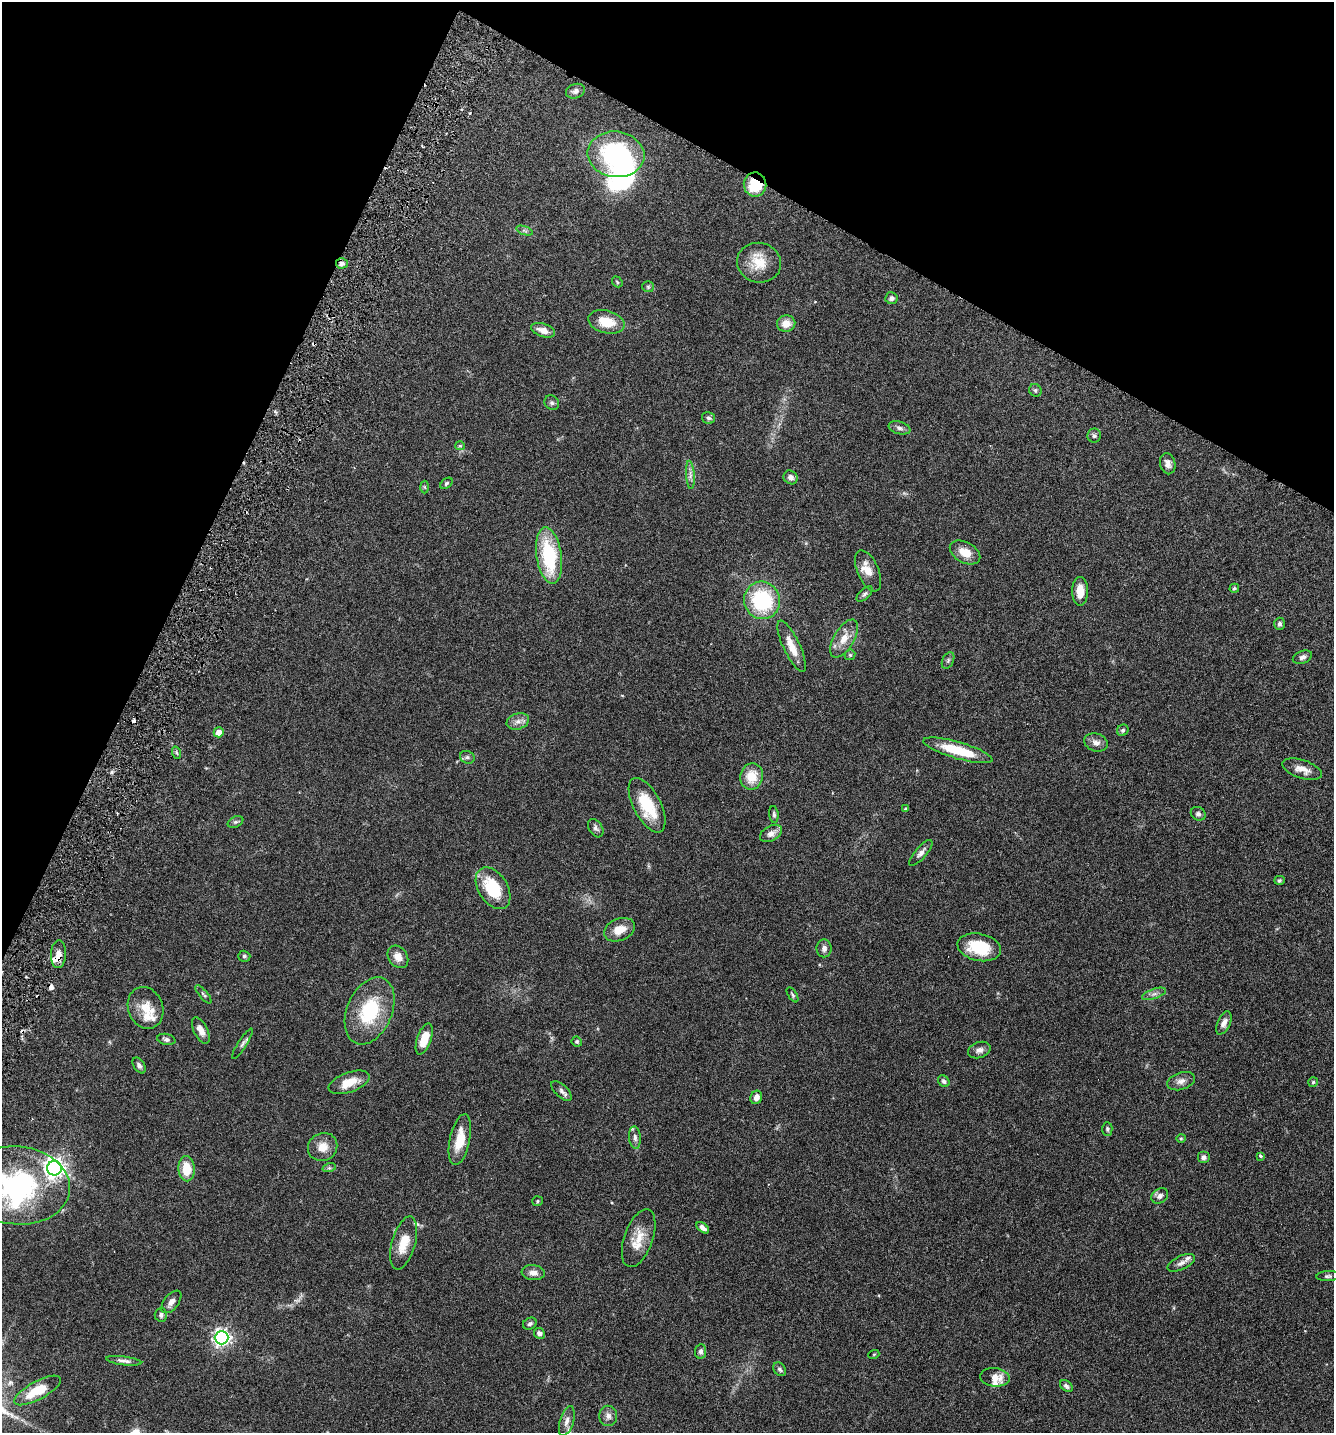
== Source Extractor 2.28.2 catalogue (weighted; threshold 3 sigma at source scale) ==
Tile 2 of 4 x 4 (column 2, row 1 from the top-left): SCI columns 1535-2866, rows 4328-5758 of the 5866 x 5789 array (HDU 1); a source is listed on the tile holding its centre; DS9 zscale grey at full resolution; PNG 1336 x 1435 px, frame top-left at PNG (2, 2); each listed source drawn as its Kron ellipse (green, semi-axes under 4 px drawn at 4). Shown black and unused: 24% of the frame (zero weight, under 3 of 6 exposures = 3% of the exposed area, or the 3 px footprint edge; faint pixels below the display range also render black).
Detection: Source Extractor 2.28.2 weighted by HDU 2 'WHT'; one run over the whole footprint, this tile lists its part. Background 0.0537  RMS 0.0032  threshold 0.0129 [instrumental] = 3 sigma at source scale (4.09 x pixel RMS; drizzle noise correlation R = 1.36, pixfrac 0.8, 0.05/0.05 arcsec/px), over >= 5 px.
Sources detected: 132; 2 inside a brighter object's white glare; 6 cosmic-ray / hot-pixel residue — neither listed nor drawn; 11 inside a brighter listed object's ellipse — not listed separately; the other 113 listed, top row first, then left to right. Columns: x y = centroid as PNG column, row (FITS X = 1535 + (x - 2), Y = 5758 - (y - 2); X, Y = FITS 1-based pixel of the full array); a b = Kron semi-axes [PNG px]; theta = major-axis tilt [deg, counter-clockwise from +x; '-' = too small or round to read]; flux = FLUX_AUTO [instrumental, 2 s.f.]
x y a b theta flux
575 91 9 7 19 1.1
616 154 28 23 -8 33
755 185 12 11 - 10
524 230 9 3 -19 0.58
342 263 6 5 - 1.1
759 263 22 20 -12 6.7
617 282 6 4 -49 0.37
648 287 5 5 - 0.45
891 298 6 6 - 1
606 322 18 11 -15 6.3
786 323 9 8 - 3
543 330 12 6 -18 2.5
1035 390 6 6 - 0.58
552 403 8 6 -44 0.7
708 418 7 5 -15 0.6
899 428 11 6 -15 0.94
1094 436 7 7 - 0.68
460 446 5 4 - 0.35
1168 464 10 7 -78 1.6
690 475 14 4 -86 1.1
791 477 7 6 - 1.2
446 483 7 4 40 0.51
425 487 6 4 -88 0.35
965 552 16 10 -29 4
549 556 28 12 -82 21
868 571 22 10 -66 3.5
1234 588 5 4 - 0.51
1080 591 14 8 89 3.9
865 594 10 5 42 0.72
762 600 19 18 - 23
1279 624 6 5 - 0.73
844 639 21 10 60 3.6
792 646 28 8 -65 4
850 655 6 5 - 0.44
1302 657 10 6 20 0.96
948 660 9 5 64 0.65
518 721 11 8 17 1.6
1123 730 6 5 - 0.56
219 732 5 5 - 3
1096 742 12 9 -18 1.7
958 750 36 8 -16 11
177 753 6 4 -70 0.42
467 757 7 6 - 0.65
1302 769 21 9 -18 3
752 777 13 11 77 5.8
647 805 30 13 -62 12
905 809 3 3 - 0.48
774 814 8 4 -84 0.58
1198 814 8 6 -30 0.79
235 822 8 5 26 0.59
596 828 10 6 -57 0.89
771 833 12 7 29 1.9
921 853 16 5 49 1.3
1279 880 5 4 - 0.4
493 888 23 14 -58 13
620 930 16 11 21 3.7
979 947 22 13 -12 11
824 948 9 7 90 1.2
58 954 14 7 87 2.2
244 956 6 5 - 0.51
398 957 12 9 -53 2.3
203 994 11 4 -50 0.6
1154 994 13 5 19 1
793 995 8 4 -57 0.46
146 1008 21 17 -69 5
370 1011 35 22 66 18
1224 1023 12 6 66 1.5
201 1030 14 6 -64 2.2
166 1039 9 5 -12 0.82
424 1039 16 7 71 5.6
577 1042 5 4 - 0.45
242 1044 18 4 57 0.96
979 1050 11 8 18 1.4
139 1065 9 5 -57 0.83
944 1081 6 5 - 0.66
1181 1081 14 8 18 1.7
349 1082 21 10 20 5.2
1313 1082 5 5 - 0.43
562 1091 13 6 -44 1.1
756 1097 7 5 67 1.3
1107 1129 7 5 -88 0.5
635 1138 11 6 -85 1.2
1181 1138 4 4 - 0.32
460 1140 26 10 78 6.6
323 1147 15 14 - 3.4
1261 1156 4 3 - 0.78
1204 1157 6 6 - 0.8
54 1168 7 7 - 180
329 1168 7 4 18 0.54
187 1169 12 8 -88 5.9
17 1185 53 39 -6 42
1160 1196 9 7 35 1.2
538 1201 5 5 - 0.42
703 1228 7 4 -39 1.4
639 1238 30 14 70 5.4
404 1243 27 12 74 5.2
1181 1263 14 7 26 1.4
533 1273 11 7 -7 1.7
1328 1276 11 5 3 0.68
171 1302 13 7 52 1.6
161 1315 6 6 - 0.84
530 1324 7 5 30 0.7
539 1333 5 5 - 0.82
222 1338 7 6 - 110
701 1351 7 5 84 0.89
874 1354 5 3 - 0.27
124 1361 17 4 -7 1.2
780 1369 7 5 -56 0.69
995 1377 15 9 -6 3.4
1066 1386 7 5 -38 0.79
37 1390 26 9 29 8.1
608 1416 10 9 - 1.5
567 1421 15 7 74 1.8
Overlapping masked pixels (flux is a lower limit): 3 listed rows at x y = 755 185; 342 263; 58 954
Isophote crosses this tile's border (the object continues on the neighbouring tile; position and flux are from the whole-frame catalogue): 1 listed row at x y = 17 1185